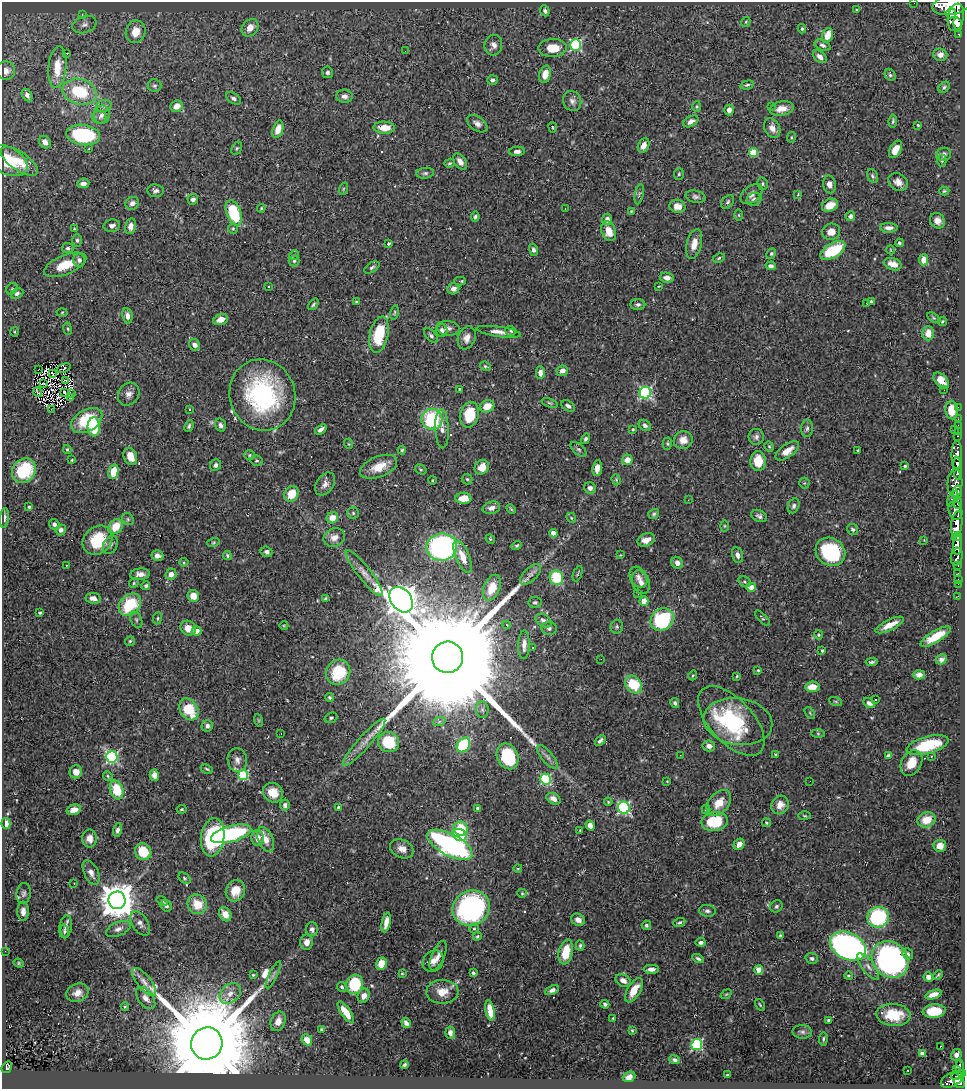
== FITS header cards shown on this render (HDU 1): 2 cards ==
NAXIS1  =                  963
NAXIS2  =                 1087

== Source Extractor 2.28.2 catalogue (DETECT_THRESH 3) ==
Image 963 x 1087 px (HDU 1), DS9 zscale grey, 1 PNG px = 1 image px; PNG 967 x 1091 px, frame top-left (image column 1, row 1087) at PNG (2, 2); each listed source drawn as its Kron ellipse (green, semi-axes under 4 px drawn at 4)
Background 0.727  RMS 0.027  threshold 0.0815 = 3 sigma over >= 5 px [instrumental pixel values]
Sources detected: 508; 4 with non-positive FLUX_AUTO (blend fragments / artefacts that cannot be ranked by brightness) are neither listed nor drawn; of the other 504, the 500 brightest by FLUX_AUTO listed and drawn (4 fainter detections omitted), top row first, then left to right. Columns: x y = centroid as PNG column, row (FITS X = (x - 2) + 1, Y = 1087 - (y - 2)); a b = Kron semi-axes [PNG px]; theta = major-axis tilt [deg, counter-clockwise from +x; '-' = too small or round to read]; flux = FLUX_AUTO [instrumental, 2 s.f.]
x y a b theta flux
914 3 2 2 - 8.1
951 5 19 10 12 6100
856 10 3 3 - 1.7
545 11 5 4 - 5.7
951 13 5 5 - 990
82 14 4 3 - 1.6
956 17 14 8 78 3400
746 22 5 4 - 2
958 24 6 3 -75 1000
84 25 12 8 20 9.8
250 28 9 7 49 20
802 29 4 3 - 2.4
136 32 11 9 71 29
959 34 4 3 - 93
827 35 7 5 70 21
493 45 10 8 75 11
575 45 5 5 - 190
823 45 8 5 -25 4.9
553 48 14 9 1 34
405 51 2 2 - 2.8
66 53 3 2 - 18
940 55 7 6 - 11
820 57 8 5 -39 8.2
57 67 21 9 84 36
6 70 9 9 - 12
327 72 6 5 - 4.3
545 74 9 5 76 26
890 75 6 5 - 3.3
493 80 5 5 - 4.7
747 85 7 4 15 3.5
155 86 7 6 - 4.5
944 87 6 4 44 3.2
80 92 17 13 -15 95
27 95 7 4 -59 5.5
345 96 8 6 -5 8.3
233 98 8 5 -34 5.5
572 101 10 9 - 8.6
104 106 8 6 19 6.2
177 106 6 5 - 14
697 107 5 4 - 2.3
771 107 3 2 - 30
782 109 12 7 10 19
729 110 5 4 - 8.3
102 115 9 8 - 9.6
99 117 7 6 - 5.6
691 121 8 5 28 8.2
893 121 6 3 83 2.8
477 124 11 7 -35 8.6
918 125 3 2 - 1.8
553 127 5 2 - 1.5
384 128 11 6 -2 25
772 128 10 7 -65 12
278 129 9 5 72 18
83 135 17 10 -8 180
791 137 5 3 - 1.7
45 142 6 5 - 9.9
644 145 8 5 65 12
237 148 7 4 60 2.9
89 149 3 3 - 3.1
896 149 9 5 62 19
517 151 8 4 2 7.3
753 153 4 4 - 52
944 154 7 6 - 6.8
8 161 21 13 -28 59
19 161 22 9 -35 30
460 161 9 5 -55 11
942 161 6 4 90 2.9
450 163 5 4 - 2.4
425 173 9 5 6 4.3
679 174 6 5 - 2.7
872 176 7 5 -64 3.9
898 182 10 8 -32 13
83 183 6 4 7 9.1
762 184 6 5 - 3.2
829 184 9 6 -79 11
343 189 6 4 71 2.5
155 191 8 6 -6 5.5
944 191 5 4 - 2.4
639 194 10 3 79 3.1
751 194 13 8 39 10
798 194 4 2 - 1.3
696 197 10 6 -13 5.5
193 199 5 5 - 6.3
754 199 7 6 - 5.4
728 202 8 5 52 3.9
132 203 7 6 - 8.2
830 205 8 6 25 19
677 206 8 6 -14 17
261 208 4 3 - 1.9
565 208 2 2 - 1.2
631 211 4 3 - 1.5
234 213 13 7 -69 100
739 215 6 4 -89 1.9
850 216 5 4 - 7
475 217 5 4 - 3.7
607 219 5 5 - 9.6
937 221 8 7 - 12
112 226 8 6 10 7.9
130 226 8 5 79 11
889 228 9 5 0 7.6
74 229 4 3 - 2.1
233 229 5 5 - 2.7
609 231 10 7 -68 24
831 232 9 8 - 16
77 240 6 5 - 3.8
389 243 3 3 - 2.9
899 243 4 4 - 2.9
694 244 15 7 77 17
68 248 6 5 - 3.9
533 250 6 4 -73 5.5
833 250 14 7 31 77
891 250 4 3 - 1.3
771 254 5 4 - 2.7
294 255 5 4 - 2.1
719 258 6 4 28 2.9
79 260 6 6 - 6
924 260 5 4 - 24
294 261 5 5 - 3.4
893 264 9 6 -18 16
65 265 22 9 22 42
771 266 5 4 - 5.1
372 267 8 5 33 4
667 278 7 5 -10 8.5
460 281 5 3 - 3.8
659 286 4 2 - 1.3
268 287 3 3 - 2.6
12 289 6 5 - 2.9
453 289 6 5 - 8.8
17 294 6 5 - 4.8
356 302 3 3 - 2.5
871 302 4 3 - 3.9
867 303 3 2 - 3.2
313 304 6 4 52 3.3
638 304 7 5 -2 5.1
62 312 5 3 - 1.7
394 313 7 4 77 2.4
127 316 8 5 -82 11
934 318 7 4 -31 2.9
221 319 7 5 19 15
942 321 5 4 - 2.5
448 328 11 7 -9 8.6
67 329 6 3 -81 2.3
442 330 6 6 - 6.6
511 331 5 5 - 3.2
15 332 5 3 - 1.9
499 332 22 5 -8 14
928 333 7 5 -89 21
379 335 18 9 77 73
431 336 9 5 -47 4.4
467 338 12 8 70 14
195 345 6 5 - 8.7
485 366 5 4 - 2.4
64 368 7 2 22 4.6
39 369 2 2 - 2.6
562 371 6 5 - 11
540 373 6 4 -89 10
52 374 3 2 - 1.8
66 380 3 2 - 1.8
941 381 10 5 -47 20
44 383 2 2 - 1.9
459 389 4 2 - 1.8
944 390 3 2 - 1.8
38 392 5 3 - 1.4
65 393 4 2 - 1.7
645 393 6 6 - 280
71 394 3 2 - 5.1
129 394 12 10 54 11
262 395 36 33 -71 270
70 398 3 2 - 1.2
550 403 8 4 -18 2.9
487 406 7 6 - 24
568 406 7 5 -35 5.1
958 407 2 2 - 11
51 409 2 2 - 2.9
190 409 3 2 - 1.8
952 410 9 6 -87 28
469 415 13 9 77 61
432 419 10 10 - 130
958 419 2 2 - 9.8
87 420 17 11 30 82
220 425 7 5 -75 5.8
645 425 7 5 -35 5.2
958 425 2 2 - 16
189 426 6 4 68 3.1
94 427 9 6 -88 75
807 428 9 6 87 5
321 429 6 3 36 6.2
442 429 19 6 -88 12
633 429 3 3 - 2.7
954 429 3 2 - 76
958 431 3 2 - 15
958 436 3 2 - 32
756 437 8 7 - 6.4
586 439 5 4 - 4.3
683 440 9 9 - 14
349 444 5 3 - 1.6
667 444 6 4 -88 2.7
769 447 5 4 - 2.5
67 449 4 3 - 2.5
579 449 9 5 -40 4.3
402 450 4 3 - 2.5
858 450 3 3 - 2.3
787 451 14 6 35 19
250 455 5 5 - 2.7
957 455 14 5 90 1400
130 456 9 6 -68 26
72 460 4 3 - 1.5
627 460 5 5 - 19
256 461 6 5 - 2.9
758 461 10 8 89 39
215 465 6 5 - 5.5
905 466 4 3 - 3.1
379 467 19 10 23 32
482 467 8 7 - 25
597 468 8 5 83 14
957 468 11 4 -87 1700
421 469 6 4 -33 2.6
24 471 13 11 45 97
113 472 7 5 76 37
467 479 5 5 - 2.7
433 480 4 3 - 1.5
616 480 6 4 -71 2.4
804 483 5 5 - 2.1
955 483 14 7 88 1100
325 484 12 8 55 11
590 488 6 5 - 7.5
957 493 7 4 -87 580
291 494 8 6 58 40
463 498 8 5 2 24
953 499 8 4 63 260
688 500 3 2 - 3.6
958 503 6 3 83 340
794 506 7 5 67 5.1
29 507 3 3 - 2.4
491 508 9 6 15 9
511 509 6 3 -45 2
955 510 9 6 -75 1300
353 513 6 6 - 3.6
654 514 6 5 - 3.1
759 516 8 5 -26 5.5
5 518 10 4 84 6
332 518 6 5 - 22
571 518 5 4 - 2.5
128 519 6 5 - 3.1
54 524 6 5 - 6.2
957 524 13 5 83 3500
724 526 6 4 -90 2.1
116 527 8 6 51 34
853 529 6 5 - 4.2
61 530 6 4 49 5.7
553 533 4 4 - 17
334 537 11 9 23 16
957 537 5 3 - 620
490 539 5 4 - 2
98 540 16 13 42 78
646 540 9 6 22 17
924 540 4 3 - 1.3
213 542 6 4 19 2.3
110 545 9 7 62 6.3
517 545 5 4 - 2.3
957 545 10 4 -89 1700
442 547 15 13 9 380
266 552 6 5 - 6.5
830 552 15 13 -36 130
227 555 5 3 - 2.6
620 555 3 2 - 1.2
737 555 8 5 -77 8.4
157 556 6 5 - 8.2
957 556 9 6 83 340
463 557 17 7 -67 27
184 562 4 4 - 2
677 563 6 5 - 8.9
66 565 3 2 - 2.2
957 565 4 3 - 170
364 573 29 6 -52 19
140 574 10 5 7 11
171 574 6 5 - 11
530 574 13 6 45 8.6
578 574 8 2 69 2
958 574 4 3 - 57
638 577 11 8 -59 9.1
556 578 7 6 - 76
958 579 2 2 - 8.7
641 582 12 8 -69 11
744 582 6 5 - 3.1
134 583 5 4 - 2.5
958 584 2 2 - 10
146 586 4 4 - 3.8
751 587 5 4 - 20
492 588 13 8 68 41
638 593 3 2 - 1.5
193 596 6 6 - 23
958 596 3 2 - 9.9
93 598 8 5 -7 10
326 599 4 3 - 3.3
401 600 14 10 -54 3800
644 601 4 4 - 40
535 602 6 5 - 3.6
130 605 12 9 45 85
40 613 4 3 - 2.6
157 618 6 3 81 2.2
762 618 10 3 -45 2.7
136 620 8 5 -63 4.2
662 620 12 10 43 150
544 621 9 6 -33 7.6
284 625 4 3 - 1.5
507 625 4 3 - 1.5
890 625 15 5 26 22
617 627 7 6 - 3.7
188 628 8 7 - 22
549 628 8 6 -3 4.9
197 631 5 4 - 14
818 635 4 4 - 2.6
935 637 17 6 30 38
130 641 5 4 - 2.6
524 645 14 5 88 12
533 648 3 2 - 2
822 650 3 3 - 3.6
448 657 16 15 - 140000
601 659 2 2 - 3.7
941 659 5 4 - 5.8
872 662 6 3 7 3.5
758 670 3 3 - 2.1
338 672 13 11 57 82
693 675 5 3 - 1.9
919 675 6 5 - 8.4
737 676 3 3 - 1.6
633 684 10 7 -48 70
812 687 7 5 3 24
329 697 4 4 - 2.9
876 699 3 2 - 3.7
836 701 7 3 -19 2.1
675 703 5 4 - 3.9
869 703 6 4 -30 6.5
189 709 12 8 -57 58
482 710 8 6 -89 5.8
810 713 6 3 -54 2.1
331 718 6 5 - 3.4
258 720 6 4 -71 2.9
731 721 43 22 -47 170
439 722 6 4 19 3.5
738 722 35 23 -9 120
207 726 6 5 - 6.1
281 733 3 2 - 1.6
818 734 6 4 -1 2.7
600 741 6 3 41 4.6
364 742 31 6 48 22
389 742 10 10 - 60
463 745 8 6 55 100
927 745 21 8 15 91
709 746 6 5 - 10
680 755 3 2 - 2.9
776 755 3 3 - 2.6
508 756 13 10 -65 100
888 756 4 3 - 7.2
931 756 3 3 - 1.7
112 757 6 5 - 280
547 757 14 5 -50 8.3
237 760 12 9 -82 11
911 763 13 10 60 29
207 769 6 4 -27 2.6
76 772 6 6 - 15
154 775 6 4 -78 12
243 775 5 5 - 150
108 776 5 4 - 2.4
546 779 5 5 - 160
667 781 2 2 - 1.1
810 781 2 2 - 3.4
117 790 9 6 -73 55
273 793 10 9 - 27
554 799 7 5 -31 10
608 802 4 3 - 2
719 803 15 10 48 30
285 805 5 4 - 6.9
780 805 9 8 - 18
339 807 4 4 - 3.5
478 808 4 3 - 3.5
624 808 6 6 - 280
181 809 5 4 - 2.3
74 810 7 5 17 12
706 810 4 4 - 2.5
805 816 6 3 -2 1.9
927 820 9 7 23 31
715 822 13 9 7 76
766 823 4 3 - 1.9
6 824 5 4 - 18
590 825 5 4 - 12
461 829 7 7 - 52
118 830 7 4 75 6.8
580 830 3 2 - 1.1
231 834 21 8 15 260
460 835 7 5 -31 48
213 837 19 11 82 130
90 838 9 7 90 12
258 838 8 6 -81 19
266 839 13 7 -69 18
739 844 6 5 - 12
450 845 25 11 -28 520
940 846 6 6 - 19
402 849 12 9 -25 13
143 852 9 8 - 56
518 868 4 3 - 1.5
91 873 13 7 -65 12
184 878 7 4 -42 2.7
74 883 3 2 - 1.6
235 891 11 9 63 25
24 893 10 7 81 6.1
522 893 5 4 - 2
117 900 9 8 - 4500
162 901 6 4 -37 2.8
197 904 10 9 - 34
166 906 6 5 - 4.9
776 906 6 5 - 4.1
471 908 19 17 30 460
23 911 9 6 90 9.1
707 911 8 6 -6 5.2
225 914 7 5 -61 16
878 917 11 10 - 180
578 920 7 6 - 9.6
386 922 10 4 77 15
679 922 6 4 20 2.9
140 923 13 8 -57 9.3
646 925 5 4 - 4.4
66 927 11 6 82 7.5
118 929 13 6 22 9.3
312 929 7 6 - 7.2
474 929 5 4 - 2.5
64 931 6 4 -78 3.6
477 936 4 3 - 2.7
780 936 3 3 - 2.7
307 942 8 6 79 13
701 942 5 4 - 5.5
580 946 5 4 - 2.8
848 946 19 13 -26 820
5 951 4 3 - 1.9
566 952 12 7 77 43
908 954 5 5 - 4.4
438 956 16 6 67 12
812 958 6 5 - 4.6
698 959 6 4 -28 4.5
890 960 20 17 -43 600
433 961 11 9 50 13
19 963 5 4 - 2.3
381 964 6 5 - 29
868 967 16 6 -53 12
651 969 7 4 0 9.2
759 970 4 4 - 42
402 973 3 3 - 1.6
473 973 4 3 - 3.9
253 975 3 3 - 1.9
273 975 15 4 64 4.8
938 975 5 2 - 2.1
848 976 4 3 - 2.1
928 977 5 4 - 10
623 981 8 6 -31 11
144 982 17 7 -51 14
355 984 10 8 75 96
342 987 5 4 - 2.8
552 990 7 4 23 6.3
634 990 13 6 59 26
442 992 16 12 2 23
77 993 11 8 22 15
230 993 12 9 43 16
726 994 6 3 36 1.9
933 995 8 4 19 16
364 996 7 6 - 10
146 998 13 7 -53 11
605 1004 4 4 - 4.3
760 1005 6 3 -55 2
125 1007 4 3 - 1.7
490 1011 10 4 -81 29
934 1011 11 6 6 70
346 1012 12 5 -56 28
893 1015 17 11 -5 59
613 1018 3 2 - 1.7
828 1020 3 3 - 2.6
278 1021 10 7 69 14
406 1023 5 4 - 6.8
321 1030 3 2 - 1.9
632 1030 4 3 - 2.1
802 1032 10 7 -4 6.3
450 1033 6 5 - 8.2
823 1039 7 4 86 3.1
307 1040 6 5 - 20
207 1044 16 15 - 55000
697 1044 5 5 - 210
941 1046 3 3 - 32
922 1053 4 3 - 6.8
956 1055 6 5 - 8.2
675 1060 6 4 -22 4.7
404 1065 4 3 - 3.2
7 1067 6 5 - 56
960 1068 8 3 -85 99
907 1070 2 2 - 1.4
956 1070 3 2 - 15
727 1075 3 3 - 2.6
959 1075 8 3 20 190
629 1077 6 5 - 8
952 1080 12 7 24 630
959 1083 6 4 -36 440
At the frame edge (FLAGS 8, measured only in part): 2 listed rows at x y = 914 3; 951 5
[4 fainter detections neither listed nor drawn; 4 non-positive-flux detections neither listed nor drawn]